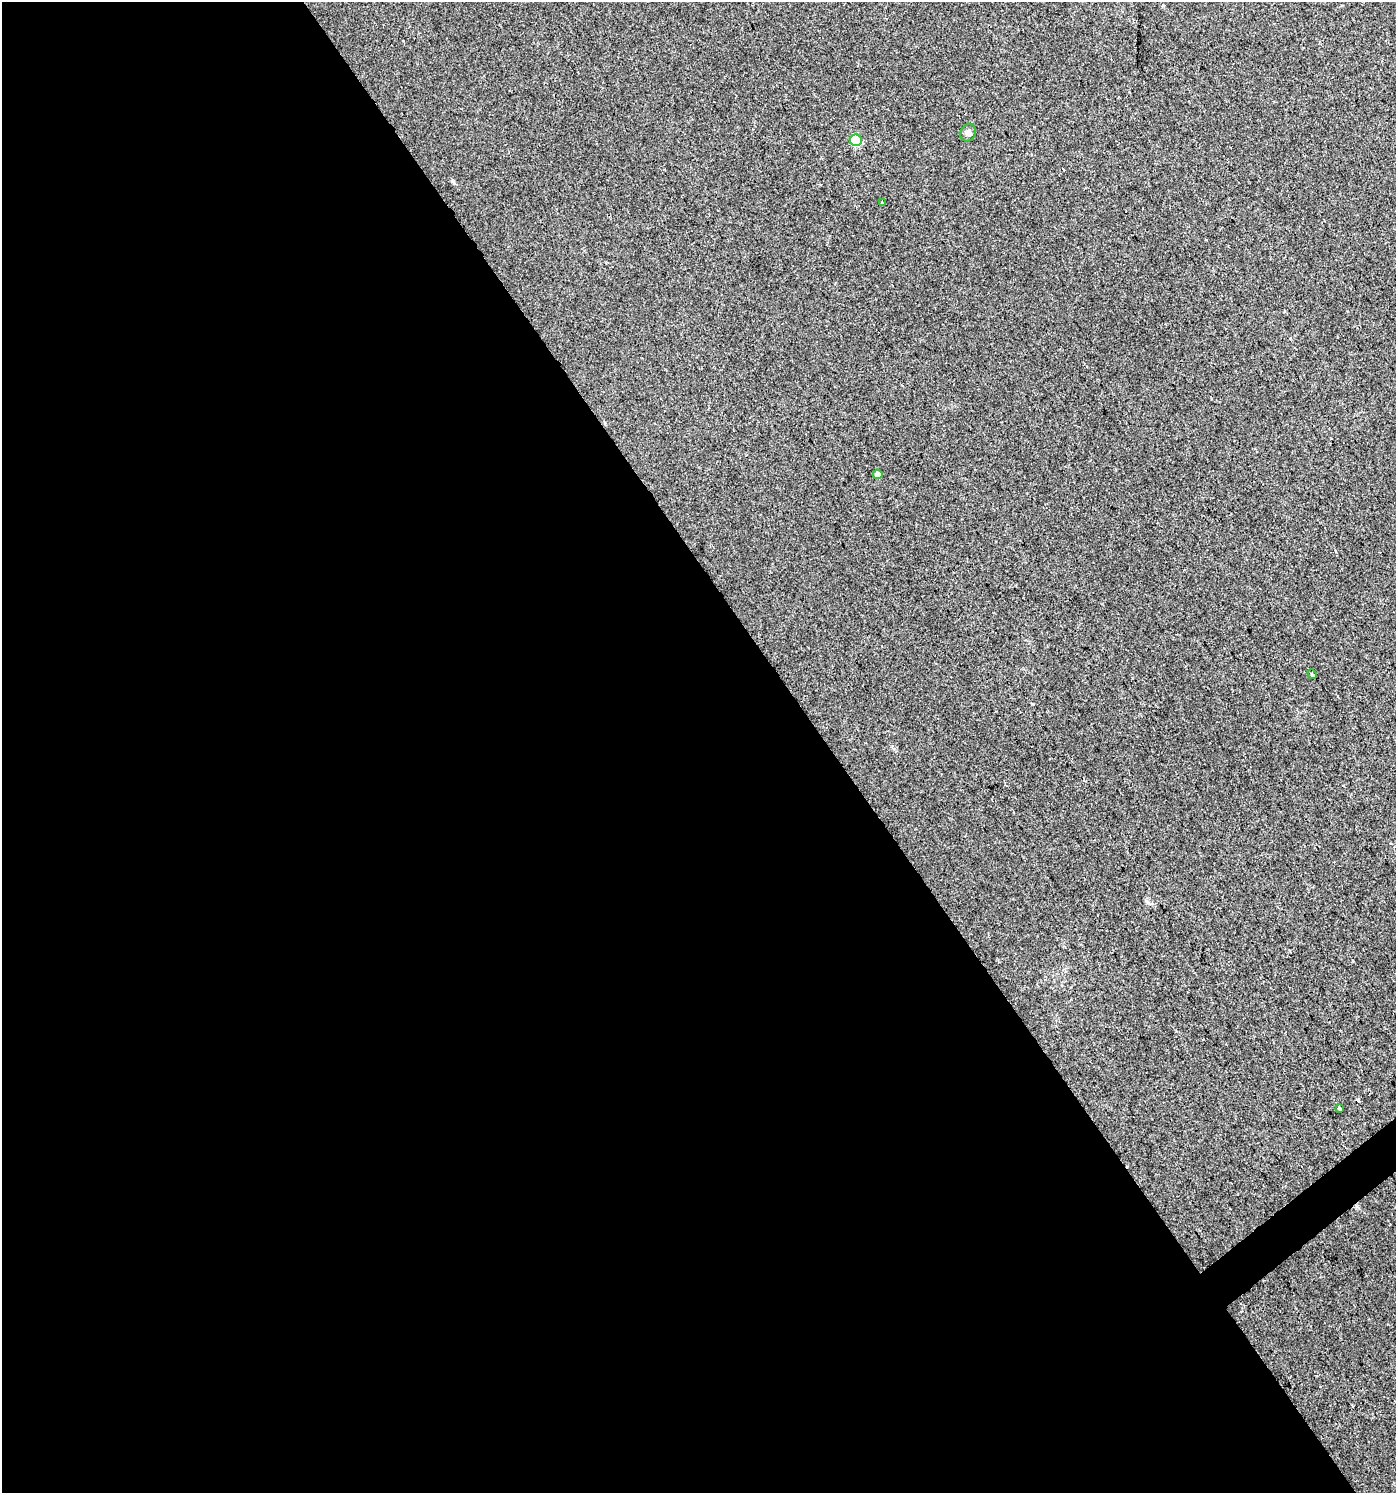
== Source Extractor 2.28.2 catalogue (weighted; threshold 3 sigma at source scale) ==
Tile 9 of 4 x 4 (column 1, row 3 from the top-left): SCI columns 132-1525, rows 1495-2985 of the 5903 x 5967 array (HDU 1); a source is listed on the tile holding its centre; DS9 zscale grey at full resolution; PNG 1398 x 1495 px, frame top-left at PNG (2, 2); each listed source drawn as its Kron ellipse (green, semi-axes under 4 px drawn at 4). Shown black and unused: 60% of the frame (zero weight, under 2 of 3 exposures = <1% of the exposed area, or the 3 px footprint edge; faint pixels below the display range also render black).
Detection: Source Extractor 2.28.2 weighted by HDU 2 'WHT'; one run over the whole footprint, this tile lists its part. Background 0.00676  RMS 0.0064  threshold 0.0287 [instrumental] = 3 sigma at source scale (4.5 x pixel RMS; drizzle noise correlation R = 1.50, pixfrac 1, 0.0396/0.0396 arcsec/px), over >= 5 px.
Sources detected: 9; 3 cosmic-ray / hot-pixel residue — neither listed nor drawn; the other 6 listed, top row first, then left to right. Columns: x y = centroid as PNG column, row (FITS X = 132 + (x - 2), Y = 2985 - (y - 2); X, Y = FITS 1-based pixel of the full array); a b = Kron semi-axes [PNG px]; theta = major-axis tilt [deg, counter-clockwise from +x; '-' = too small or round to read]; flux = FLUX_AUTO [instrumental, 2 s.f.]
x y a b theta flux
968 133 9 7 63 2.1
856 140 6 5 - 32
882 203 3 2 - 0.62
878 474 5 4 - 4.1
1312 674 5 3 - 2.8
1339 1108 3 3 - 3.8